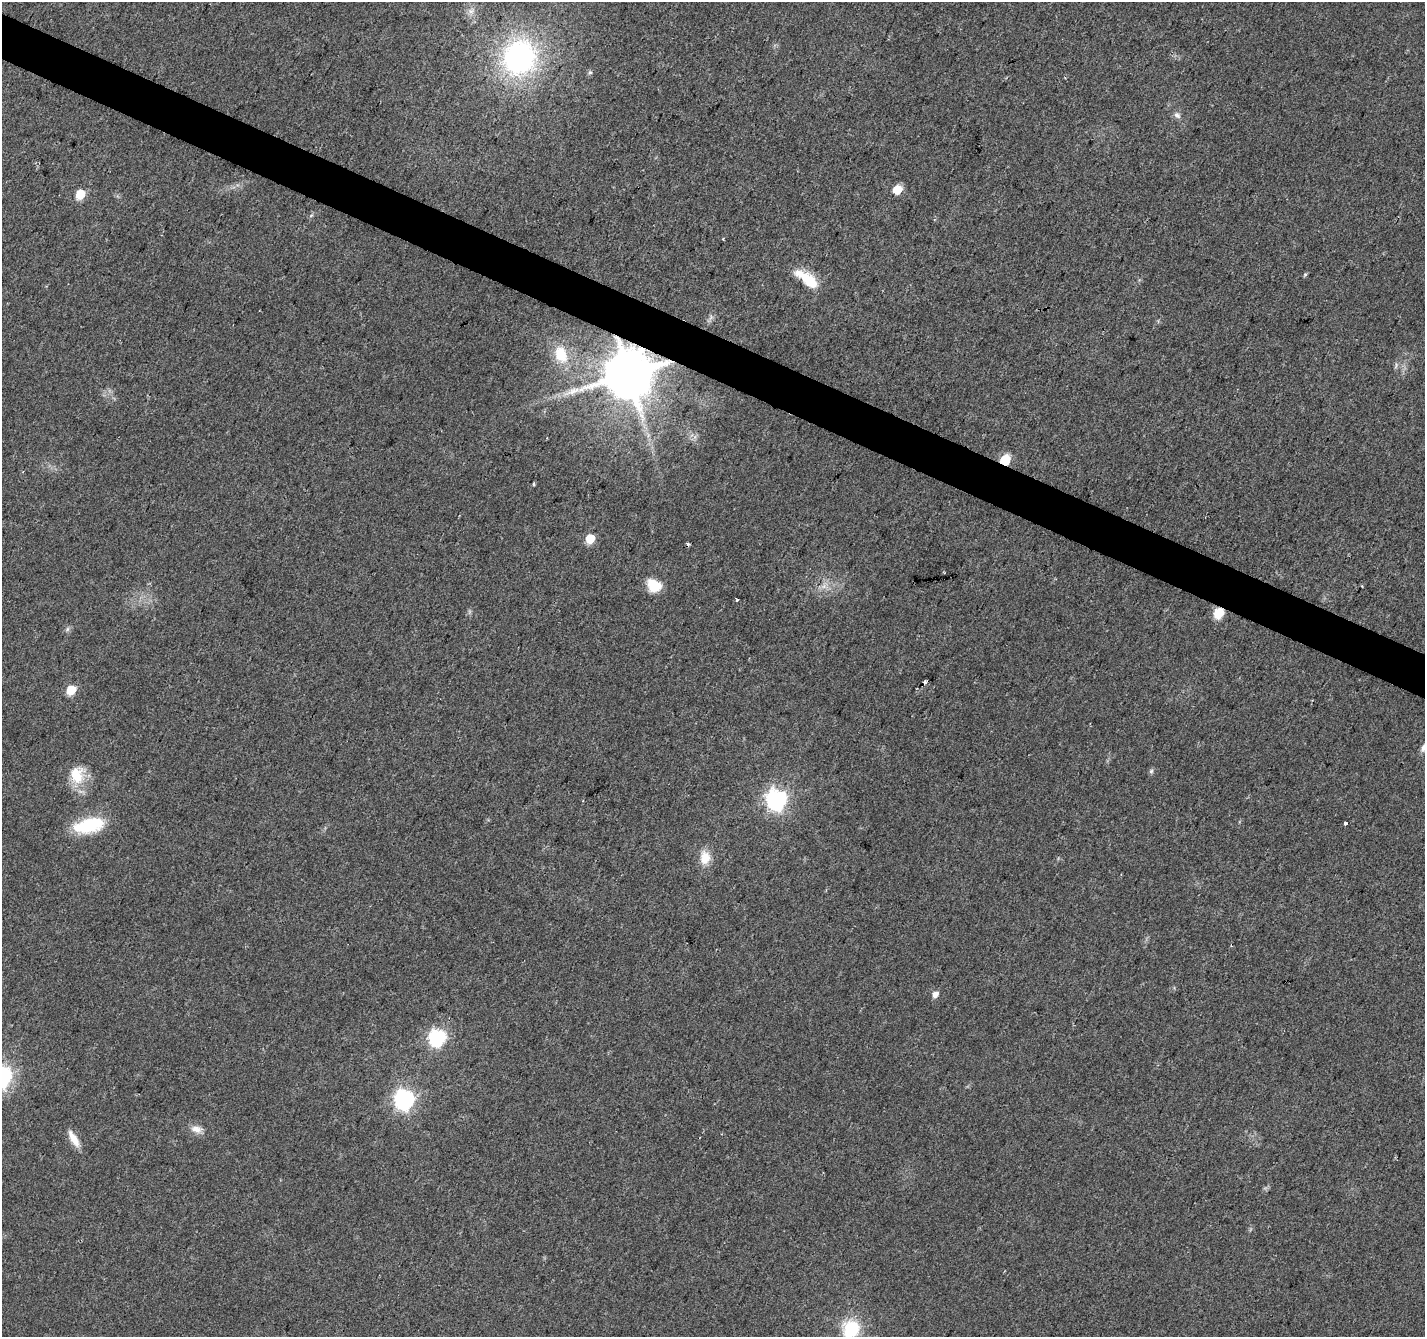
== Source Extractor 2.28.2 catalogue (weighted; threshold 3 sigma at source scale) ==
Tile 11 of 4 x 4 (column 3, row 3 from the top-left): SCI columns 2855-4277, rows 1604-2938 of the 5701 x 5810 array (HDU 1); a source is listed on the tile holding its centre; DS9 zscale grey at full resolution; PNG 1427 x 1339 px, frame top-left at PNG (2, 2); no overlay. Shown black and unused: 3% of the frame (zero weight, under 2 of 3 exposures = <1% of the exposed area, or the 3 px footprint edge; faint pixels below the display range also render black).
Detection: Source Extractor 2.28.2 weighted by HDU 2 'WHT'; one run over the whole footprint, this tile lists its part. Background 0.0488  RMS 0.0058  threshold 0.0262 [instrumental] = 3 sigma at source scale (4.5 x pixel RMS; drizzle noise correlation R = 1.50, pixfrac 1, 0.0396/0.0396 arcsec/px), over >= 5 px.
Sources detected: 35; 1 cosmic-ray / hot-pixel residue — not listed; the other 34 listed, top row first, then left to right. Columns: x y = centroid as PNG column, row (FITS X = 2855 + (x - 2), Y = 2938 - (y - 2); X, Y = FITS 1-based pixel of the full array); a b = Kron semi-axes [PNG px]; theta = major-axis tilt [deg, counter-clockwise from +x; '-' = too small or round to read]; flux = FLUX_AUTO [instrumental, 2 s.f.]
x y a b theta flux
471 11 8 7 - 2.6
519 57 33 30 70 130
590 72 6 5 - 0.97
1177 115 10 7 -39 2.3
897 190 6 5 - 19
80 194 6 5 - 25
1305 274 5 5 - 0.74
807 279 29 11 -37 18
561 354 24 17 -66 17
1396 366 9 3 77 1.1
628 374 14 13 - 3700
1005 460 6 5 - 31
533 484 5 3 - 0.66
590 539 6 5 - 20
654 585 14 12 -30 14
737 600 3 2 - 0.74
1218 613 12 10 59 9.2
67 629 7 4 88 1.2
925 682 5 3 - 2.9
71 690 6 5 - 27
1424 747 12 6 60 3.1
1151 771 6 6 - 1.1
77 775 25 20 -88 16
776 800 8 8 - 290
1345 823 4 3 - 3
89 825 32 14 13 33
705 858 18 13 88 8.6
1231 946 3 3 - 0.37
935 995 6 5 - 4.4
437 1038 7 7 - 160
404 1100 8 7 - 250
196 1129 16 9 -11 4.8
74 1139 22 8 -60 7
851 1329 18 15 59 29
Overlapping masked pixels (flux is a lower limit): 3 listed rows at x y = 628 374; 1005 460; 1218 613
Isophote crosses this tile's border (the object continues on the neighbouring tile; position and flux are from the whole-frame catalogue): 2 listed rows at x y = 1424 747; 851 1329